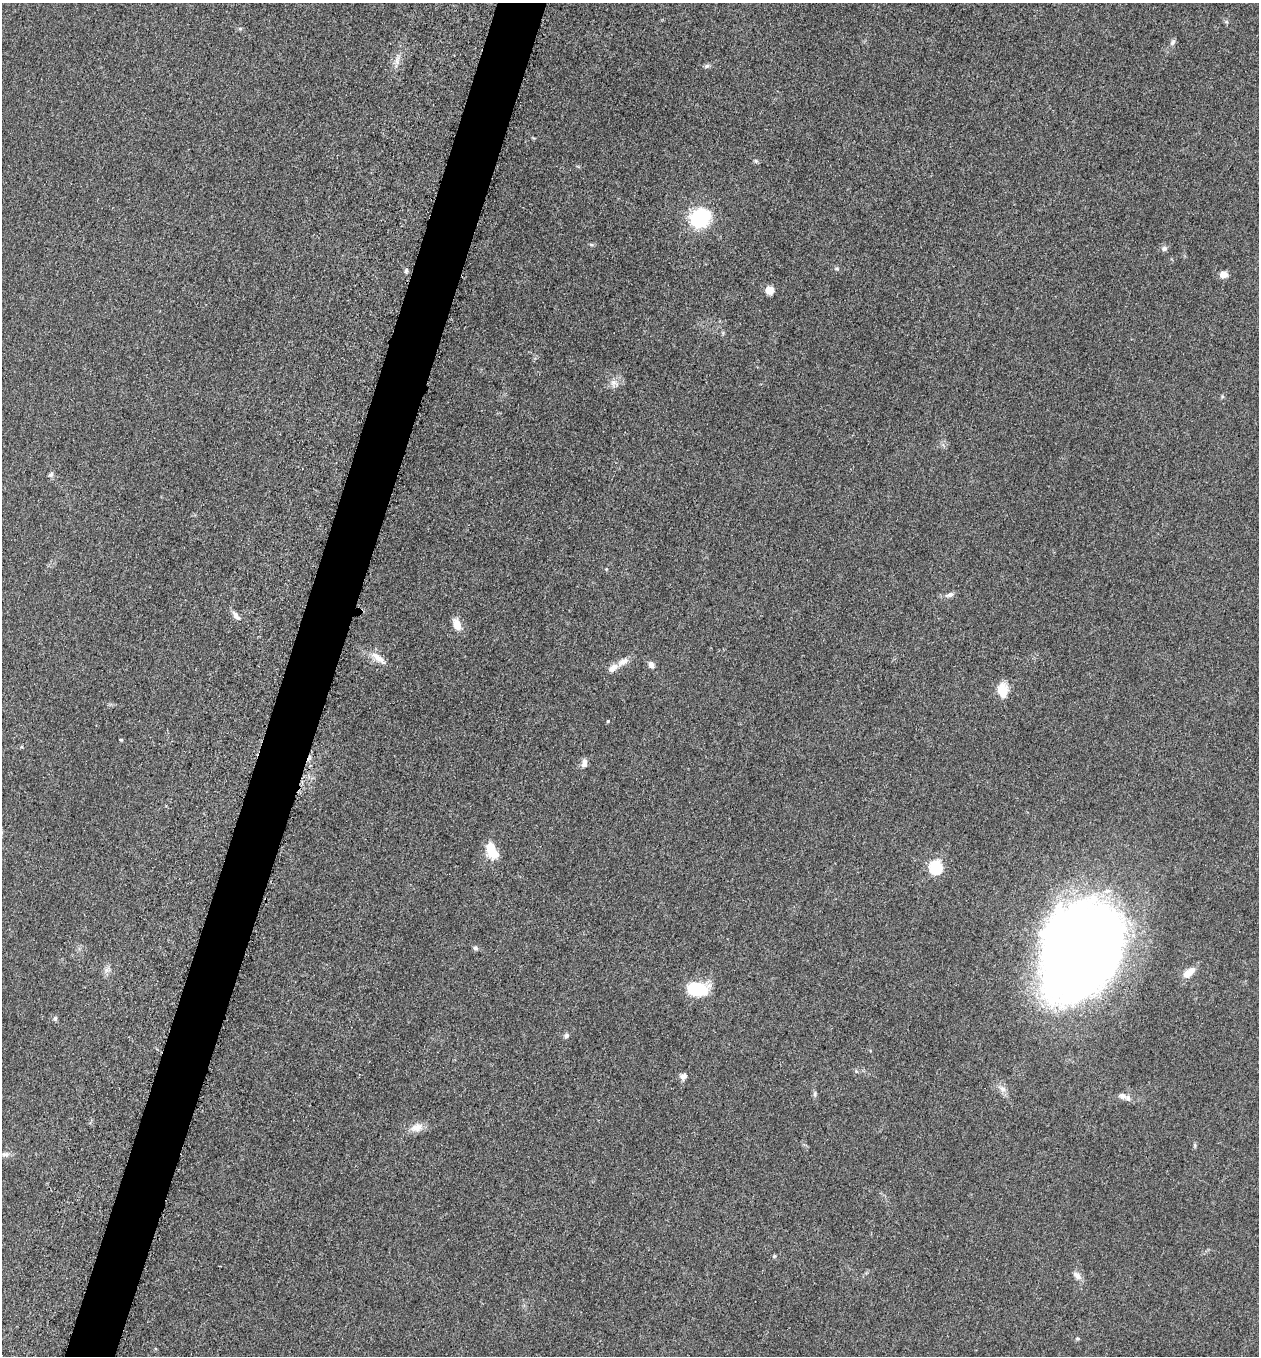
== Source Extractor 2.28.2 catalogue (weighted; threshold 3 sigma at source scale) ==
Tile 7 of 4 x 4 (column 3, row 2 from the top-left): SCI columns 2713-3969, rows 2723-4076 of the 5507 x 5462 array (HDU 1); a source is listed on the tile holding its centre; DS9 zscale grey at full resolution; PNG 1261 x 1358 px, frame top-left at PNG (2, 3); no overlay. Shown black and unused: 4% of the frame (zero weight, under 3 of 5 exposures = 3% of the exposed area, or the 3 px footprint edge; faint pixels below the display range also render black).
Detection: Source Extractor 2.28.2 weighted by HDU 2 'WHT'; one run over the whole footprint, this tile lists its part. Background 0.0608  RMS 0.0062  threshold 0.0278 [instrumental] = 3 sigma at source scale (4.5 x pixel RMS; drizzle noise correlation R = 1.50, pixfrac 1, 0.05/0.05 arcsec/px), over >= 5 px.
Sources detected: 45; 4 inside a brighter listed object's ellipse — not listed separately; the other 41 listed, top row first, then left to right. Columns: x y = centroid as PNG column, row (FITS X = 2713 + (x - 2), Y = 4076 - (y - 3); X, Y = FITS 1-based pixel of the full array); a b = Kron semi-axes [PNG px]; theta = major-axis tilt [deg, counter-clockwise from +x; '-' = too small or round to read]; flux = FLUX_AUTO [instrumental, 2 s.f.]
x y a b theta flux
240 28 6 4 0 0.89
1173 42 10 5 53 1.7
397 60 14 6 82 3.6
707 66 8 5 21 1.4
756 161 6 5 - 0.97
700 218 17 14 32 53
591 244 7 4 -19 0.83
1164 248 8 7 - 1.9
837 268 6 4 -1 0.81
406 270 8 4 64 1.1
1224 274 8 7 - 4.4
770 290 9 8 - 5.3
614 383 13 10 -41 4.2
51 474 7 6 - 1.4
950 595 12 6 17 2.6
236 616 14 6 -48 3.2
457 624 14 8 -67 7.2
378 658 27 8 -39 6.6
623 661 16 9 28 4.9
651 665 8 6 -60 3.2
1003 690 17 12 -84 10
608 721 4 3 - 0.56
121 740 4 4 - 0.65
584 763 11 7 78 3.1
491 848 23 12 -87 11
936 867 6 6 - 80
475 948 7 6 - 1.4
1081 950 85 64 62 800
1188 973 12 9 29 5.2
696 989 16 10 -8 39
55 1018 7 5 69 1.1
566 1036 7 6 - 1.5
856 1071 5 4 - 0.85
683 1076 8 7 - 2.8
1002 1089 11 8 -31 3.4
815 1094 9 4 -90 1.3
1123 1096 14 8 -13 3.4
417 1127 17 10 21 6.1
5 1154 10 6 -7 2
774 1256 5 5 - 0.8
1077 1275 13 7 -42 3.3